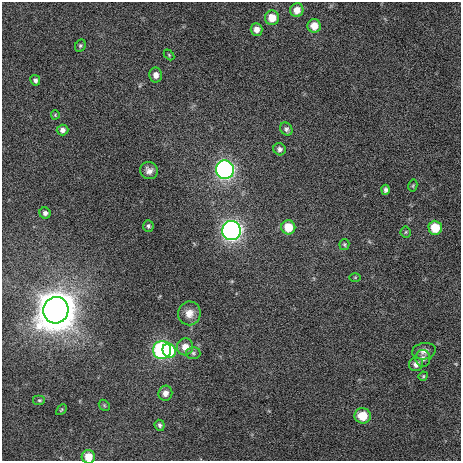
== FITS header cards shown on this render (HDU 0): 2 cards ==
NAXIS1  =                  459 / length of data axis 1
NAXIS2  =                  459 / length of data axis 2

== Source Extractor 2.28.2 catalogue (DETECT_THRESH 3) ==
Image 459 x 459 px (HDU 0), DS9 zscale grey, 1 PNG px = 1 image px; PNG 463 x 463 px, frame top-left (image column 1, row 459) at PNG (2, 2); each listed source drawn as its Kron ellipse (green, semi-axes under 4 px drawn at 4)
Background 440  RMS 7.5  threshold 22.6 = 3 sigma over >= 5 px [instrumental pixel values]
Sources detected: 41; all 41 listed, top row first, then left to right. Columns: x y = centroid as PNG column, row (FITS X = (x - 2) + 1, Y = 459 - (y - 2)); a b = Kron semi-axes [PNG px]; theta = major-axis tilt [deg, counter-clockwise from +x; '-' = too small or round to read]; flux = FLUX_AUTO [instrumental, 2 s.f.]
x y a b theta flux
297 10 7 6 - 5.0e+03
272 18 7 7 - 7.9e+03
314 26 6 6 - 6.1e+03
256 29 6 6 - 3.3e+03
80 46 6 5 - 8.8e+02
169 55 6 4 -46 6.2e+02
156 75 7 6 - 3.0e+03
35 80 5 4 - 1.4e+03
55 115 4 4 - 5.0e+02
286 129 7 5 -49 1.4e+03
62 130 6 5 - 1.8e+03
280 149 6 6 - 1.8e+03
225 170 9 9 - 1.6e+05
149 171 9 8 - 2.8e+03
413 185 6 4 78 6.5e+02
385 190 5 3 - 1.3e+03
45 213 6 5 - 1.7e+03
148 226 6 5 - 1.1e+03
288 227 7 7 - 1.1e+04
435 228 7 6 - 1.3e+04
231 231 9 9 - 2.0e+05
406 232 5 5 - 6.4e+02
344 244 5 5 - 7.1e+02
355 277 6 3 0 4.8e+02
56 310 13 12 - 1.3e+06
189 313 12 11 - 4.8e+03
185 347 8 8 - 4.9e+03
162 350 9 9 - 9.0e+04
169 351 7 6 - 1.4e+04
424 351 12 8 9 2.9e+03
193 353 7 6 - 1.3e+03
423 358 8 7 - 2.2e+03
416 364 7 6 - 2.7e+03
423 376 5 4 - 5.3e+02
165 393 7 7 - 2.8e+03
39 400 6 5 - 8.2e+02
104 405 6 4 -47 7.2e+02
61 410 6 3 45 6.0e+02
363 416 8 7 - 1.1e+04
160 425 5 5 - 1.1e+03
88 457 7 6 - 7.6e+03
At the frame edge (FLAGS 8, measured only in part): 1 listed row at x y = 88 457